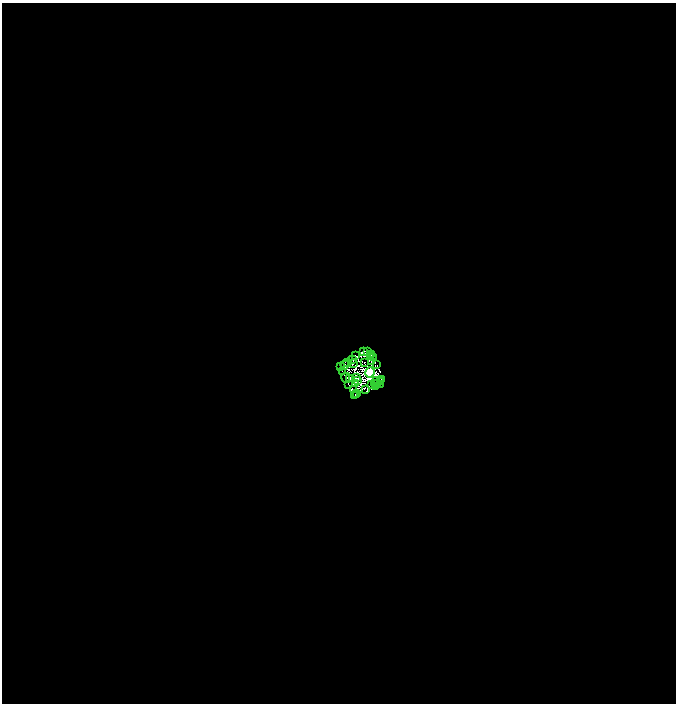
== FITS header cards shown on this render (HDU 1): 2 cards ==
NAXIS1  =                 1348
NAXIS2  =                 1403

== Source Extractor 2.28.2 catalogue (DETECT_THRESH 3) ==
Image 1348 x 1403 px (HDU 1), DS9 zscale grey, zoomed out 1/2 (1 PNG px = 2 x 2 image px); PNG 678 x 706 px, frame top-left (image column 1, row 1402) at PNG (2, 3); each listed source drawn as its Kron ellipse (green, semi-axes under 4 px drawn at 4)
Background -1.04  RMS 1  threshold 3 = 3 sigma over >= 5 px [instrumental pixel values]
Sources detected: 52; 17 cannot appear on this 1/2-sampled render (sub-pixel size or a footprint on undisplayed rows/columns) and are neither listed nor drawn; the other 35 listed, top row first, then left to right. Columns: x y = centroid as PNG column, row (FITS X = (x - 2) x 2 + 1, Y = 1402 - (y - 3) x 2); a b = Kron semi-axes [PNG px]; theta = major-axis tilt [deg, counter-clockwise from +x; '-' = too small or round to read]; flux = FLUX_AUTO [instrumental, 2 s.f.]
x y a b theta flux
364 351 2 1 - 37
368 351 2 1 - 63
372 355 2 2 - 110
356 356 4 2 - 83
370 357 2 1 - 67
373 357 2 1 - 100
353 359 2 1 - 12
372 361 2 1 - 78
348 362 2 2 - 35
354 363 2 1 - 32
365 363 2 1 - 80
345 365 4 2 - 60
377 365 3 1 - 79
340 367 3 1 - 77
343 371 3 2 - 81
370 372 5 4 - 50000
346 378 5 2 - 170
349 378 3 2 - 68
357 378 2 1 - 54
381 379 3 1 - 75
357 380 3 2 - 24
376 381 3 1 - 49
380 382 3 1 - 74
375 383 2 1 - 89
349 384 4 2 - 20
355 384 2 1 - 28
372 384 3 1 - 13
376 384 2 1 - 100
381 384 2 1 - 41
376 387 2 1 - 110
353 389 3 2 - 38
366 390 2 1 - 62
357 393 2 2 - 31
357 395 3 1 - 99
354 396 3 2 - 130
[17 sub-pixel or undisplayed-footprint detections neither listed nor drawn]